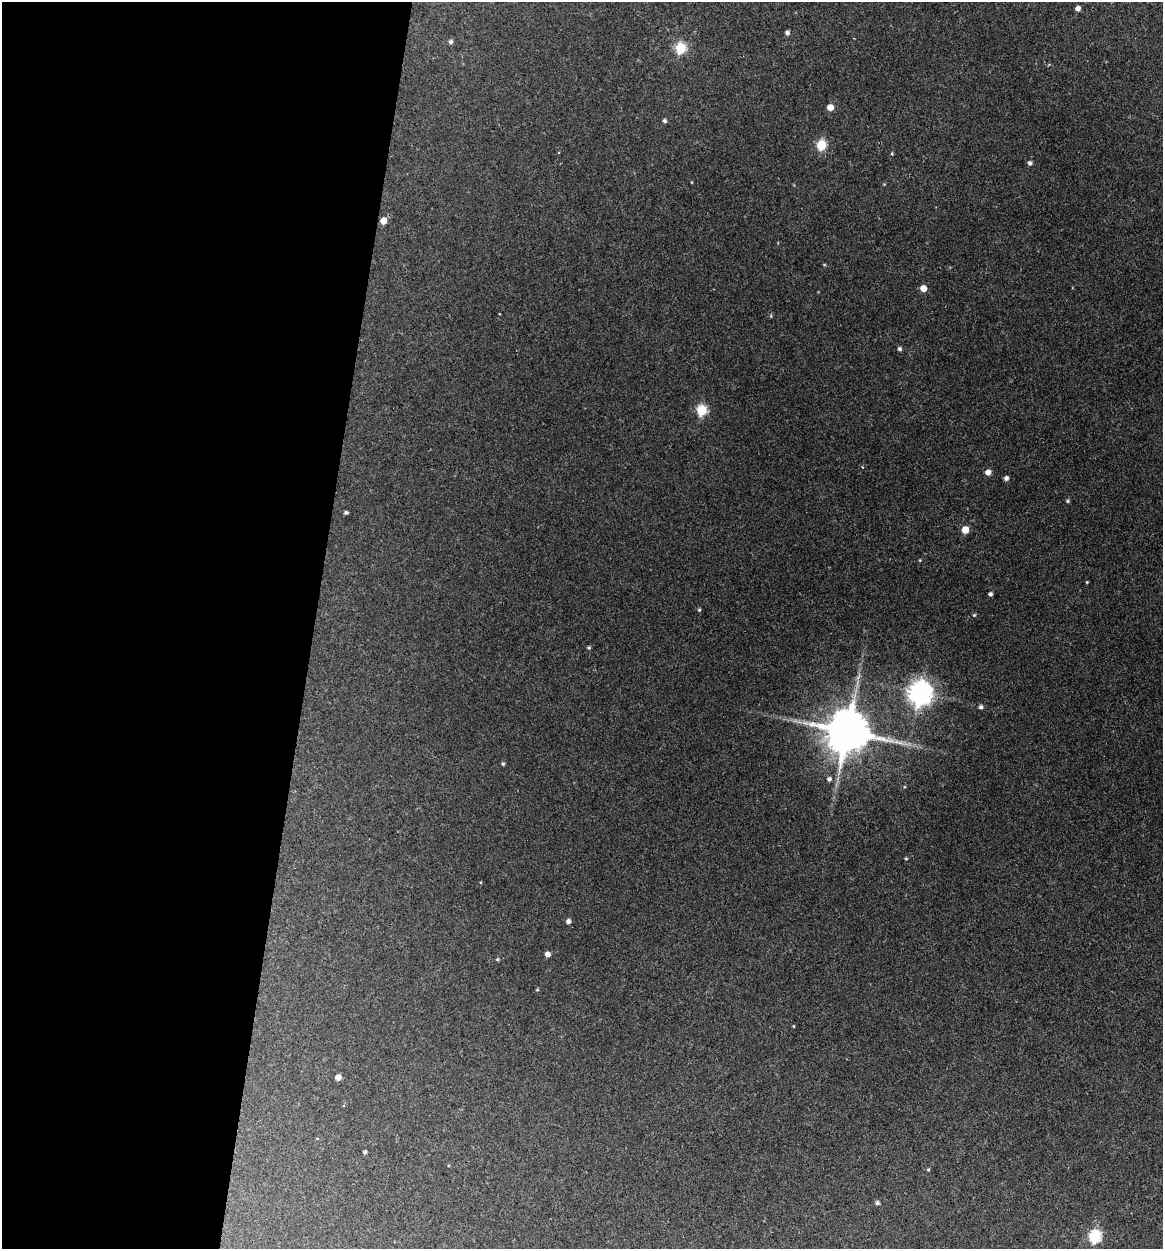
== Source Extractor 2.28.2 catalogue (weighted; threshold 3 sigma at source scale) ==
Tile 5 of 4 x 4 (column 1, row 2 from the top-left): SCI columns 242-1402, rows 2495-3741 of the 5007 x 4987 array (HDU 1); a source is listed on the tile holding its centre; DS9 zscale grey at full resolution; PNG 1165 x 1251 px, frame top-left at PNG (2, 2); no overlay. Shown black and unused: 27% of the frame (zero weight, under 3 of 4 exposures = <1% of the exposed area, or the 3 px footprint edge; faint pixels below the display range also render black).
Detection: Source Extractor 2.28.2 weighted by HDU 2 'WHT'; one run over the whole footprint, this tile lists its part. Background 0.118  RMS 0.0043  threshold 0.0193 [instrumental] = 3 sigma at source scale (4.5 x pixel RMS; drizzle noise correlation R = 1.50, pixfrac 1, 0.05/0.05 arcsec/px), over >= 5 px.
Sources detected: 42; all 42 listed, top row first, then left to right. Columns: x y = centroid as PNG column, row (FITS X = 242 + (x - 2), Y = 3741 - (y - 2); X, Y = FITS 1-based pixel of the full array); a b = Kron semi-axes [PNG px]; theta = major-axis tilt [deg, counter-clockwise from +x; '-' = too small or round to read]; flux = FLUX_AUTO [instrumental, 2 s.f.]
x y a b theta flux
1078 8 4 4 - 1.9
787 33 5 5 - 1.3
451 42 5 5 - 1
680 48 6 5 - 29
830 107 5 5 - 4.1
665 121 4 4 - 0.99
821 145 6 5 - 23
892 154 4 3 - 0.36
1030 163 5 4 - 1.1
383 221 5 5 - 4.8
923 288 5 5 - 4.6
499 314 2 2 - 0.3
899 349 4 4 - 0.98
702 410 6 5 - 26
862 467 3 2 - 0.3
988 472 5 5 - 3
1006 478 4 4 - 1.5
1067 501 4 4 - 0.65
346 512 4 4 - 0.76
965 530 5 5 - 7.1
920 560 4 3 - 0.37
1087 582 4 3 - 0.35
990 594 4 4 - 0.98
699 610 4 4 - 0.59
974 615 4 4 - 0.47
589 648 5 4 - 0.59
920 693 9 8 - 360
981 707 5 5 - 1
847 732 13 12 - 1800
503 764 4 4 - 0.64
829 779 5 5 - 1.2
906 859 4 3 - 0.45
568 921 5 5 - 1.6
547 954 5 4 - 2.2
497 959 5 5 - 0.55
537 990 5 3 - 0.38
793 1026 3 3 - 0.36
338 1077 5 4 - 3.2
365 1152 4 3 - 0.75
928 1169 5 3 - 0.45
877 1203 5 4 - 1
1095 1236 7 6 - 45